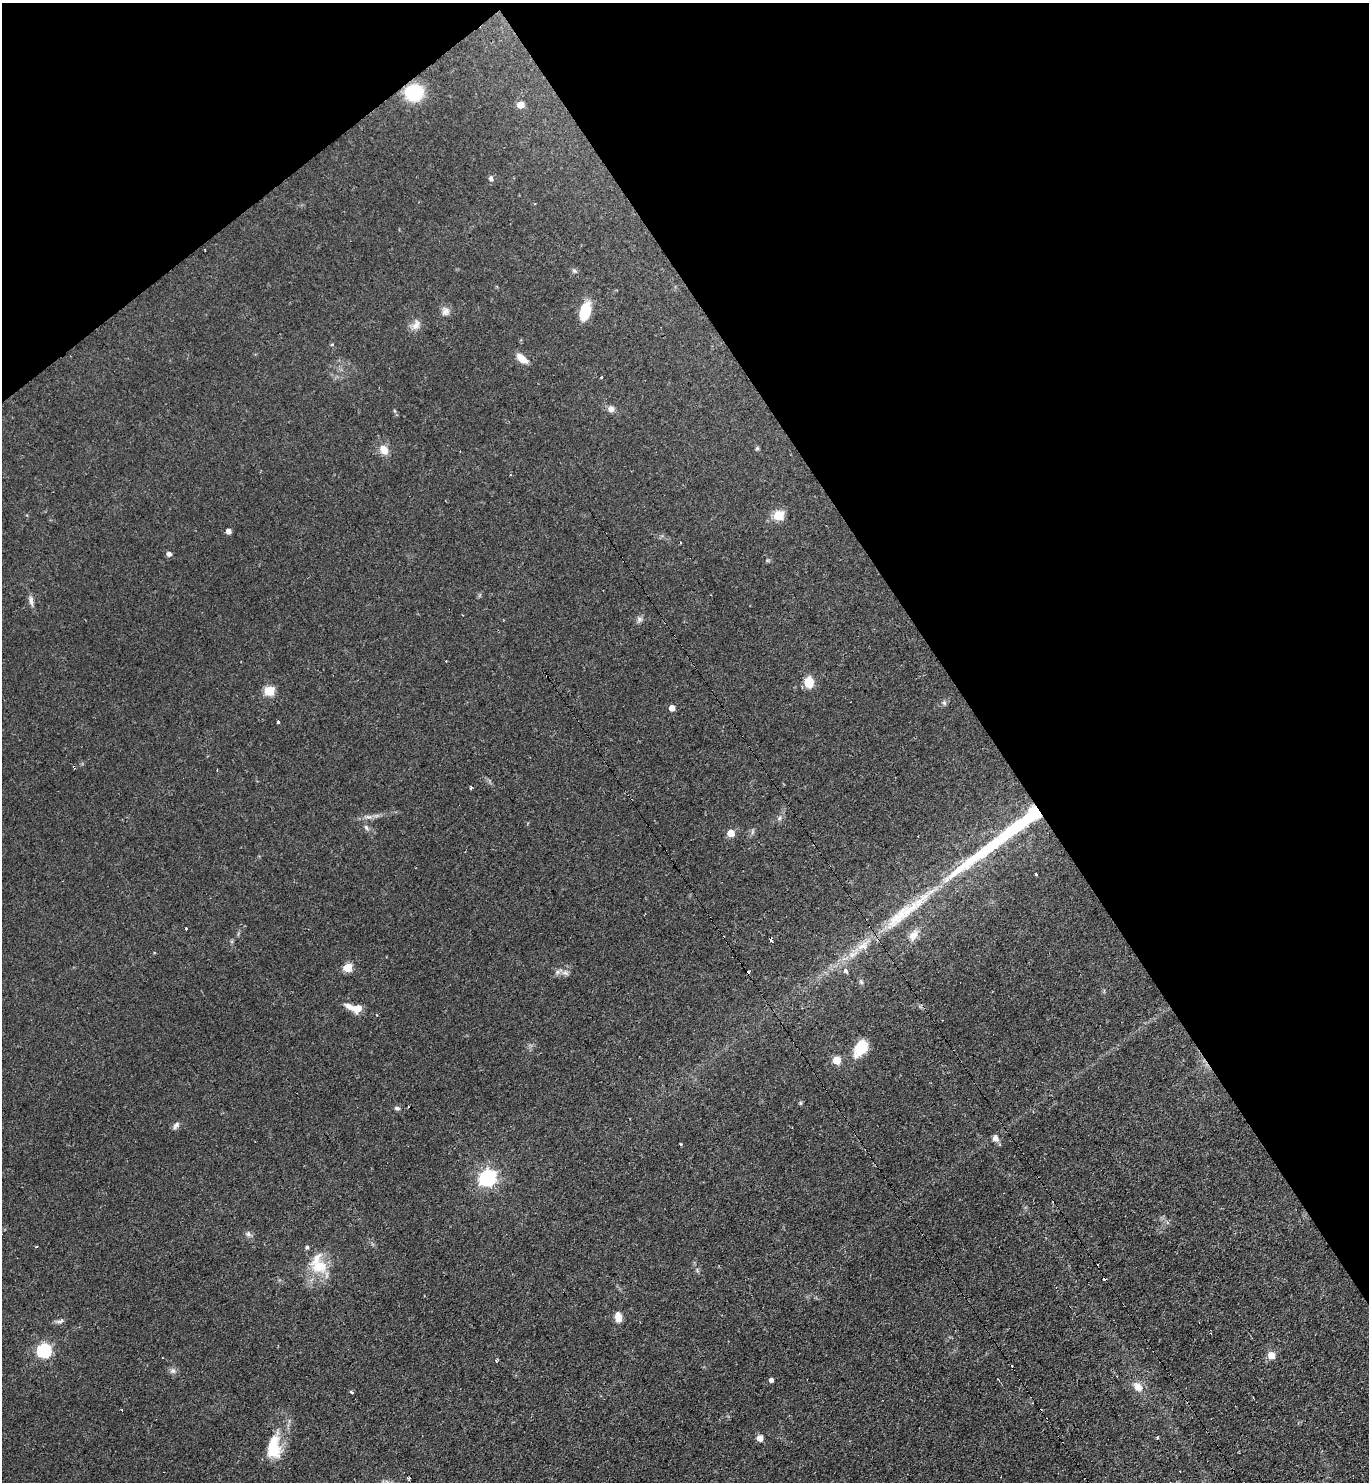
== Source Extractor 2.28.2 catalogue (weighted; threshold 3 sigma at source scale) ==
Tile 3 of 4 x 4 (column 3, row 1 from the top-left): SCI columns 2886-4252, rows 4442-5921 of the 5913 x 5921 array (HDU 1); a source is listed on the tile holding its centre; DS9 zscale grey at full resolution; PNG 1371 x 1484 px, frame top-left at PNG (2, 3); no overlay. Shown black and unused: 33% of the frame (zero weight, under 2 of 3 exposures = <1% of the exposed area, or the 3 px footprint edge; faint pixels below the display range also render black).
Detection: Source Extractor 2.28.2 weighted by HDU 2 'WHT'; one run over the whole footprint, this tile lists its part. Background 0.0706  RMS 0.0059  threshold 0.0267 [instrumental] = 3 sigma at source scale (4.5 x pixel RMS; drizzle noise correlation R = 1.50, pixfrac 1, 0.05/0.05 arcsec/px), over >= 5 px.
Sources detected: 75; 1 inside a brighter object's white glare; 6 cosmic-ray / hot-pixel residue — not listed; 4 inside a brighter listed object's ellipse — not listed separately; the other 64 listed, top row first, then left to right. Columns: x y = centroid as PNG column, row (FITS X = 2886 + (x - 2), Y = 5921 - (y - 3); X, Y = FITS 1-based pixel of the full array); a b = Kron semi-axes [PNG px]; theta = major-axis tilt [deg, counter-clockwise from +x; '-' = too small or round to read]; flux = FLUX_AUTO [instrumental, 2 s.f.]
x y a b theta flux
414 92 14 13 - 37
521 105 5 5 - 7.7
491 178 6 5 - 1.9
574 271 6 5 - 1.1
445 311 12 9 26 3.1
585 311 16 8 76 21
416 325 16 8 68 4
332 344 5 3 - 0.56
522 358 15 8 -40 5.4
601 377 3 2 - 0.46
611 409 8 7 - 2.8
757 448 5 5 - 0.84
384 450 13 10 -57 5.7
779 515 6 5 - 30
228 531 5 4 - 2.9
169 554 5 5 - 2.2
31 600 14 6 -80 2.5
639 619 8 7 - 1.7
809 682 9 8 - 13
269 691 5 5 - 28
944 703 6 5 - 1.1
672 708 5 5 - 4.3
278 722 3 3 - 3.1
471 788 3 3 - 0.87
779 818 7 5 48 1.4
366 827 8 5 -63 1.5
731 833 5 5 - 11
988 848 76 15 36 52
1036 874 3 2 - 0.78
902 914 63 15 38 31
185 929 3 3 - 3.7
913 935 17 10 58 5.2
771 939 4 3 - 4.9
348 968 5 5 - 21
845 971 4 3 - 4.6
565 973 9 6 -26 2
861 982 6 5 - 1.1
350 1007 15 7 -29 4.3
358 1008 8 7 - 7.1
377 1015 3 3 - 0.42
861 1048 21 13 58 15
836 1060 5 5 - 16
800 1103 6 4 71 0.7
397 1108 8 5 -10 1.2
176 1125 10 6 52 2
995 1138 9 7 -71 2.5
681 1144 3 2 - 0.71
488 1178 7 7 - 180
248 1234 6 6 - 1.5
307 1247 5 4 - 1.1
320 1266 25 18 -14 16
618 1317 10 7 -77 5.4
58 1321 7 4 0 1.5
44 1351 6 6 - 91
1271 1355 6 5 - 8.9
496 1361 4 3 - 0.66
173 1371 8 6 42 1.8
771 1380 4 4 - 2.1
1138 1387 12 9 -46 5.7
351 1392 3 3 - 4
1157 1437 3 3 - 0.73
760 1438 6 5 - 4.8
273 1447 26 14 89 20
409 1479 4 3 - 1.2
Overlapping masked pixels (flux is a lower limit): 3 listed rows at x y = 414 92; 902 914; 771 939